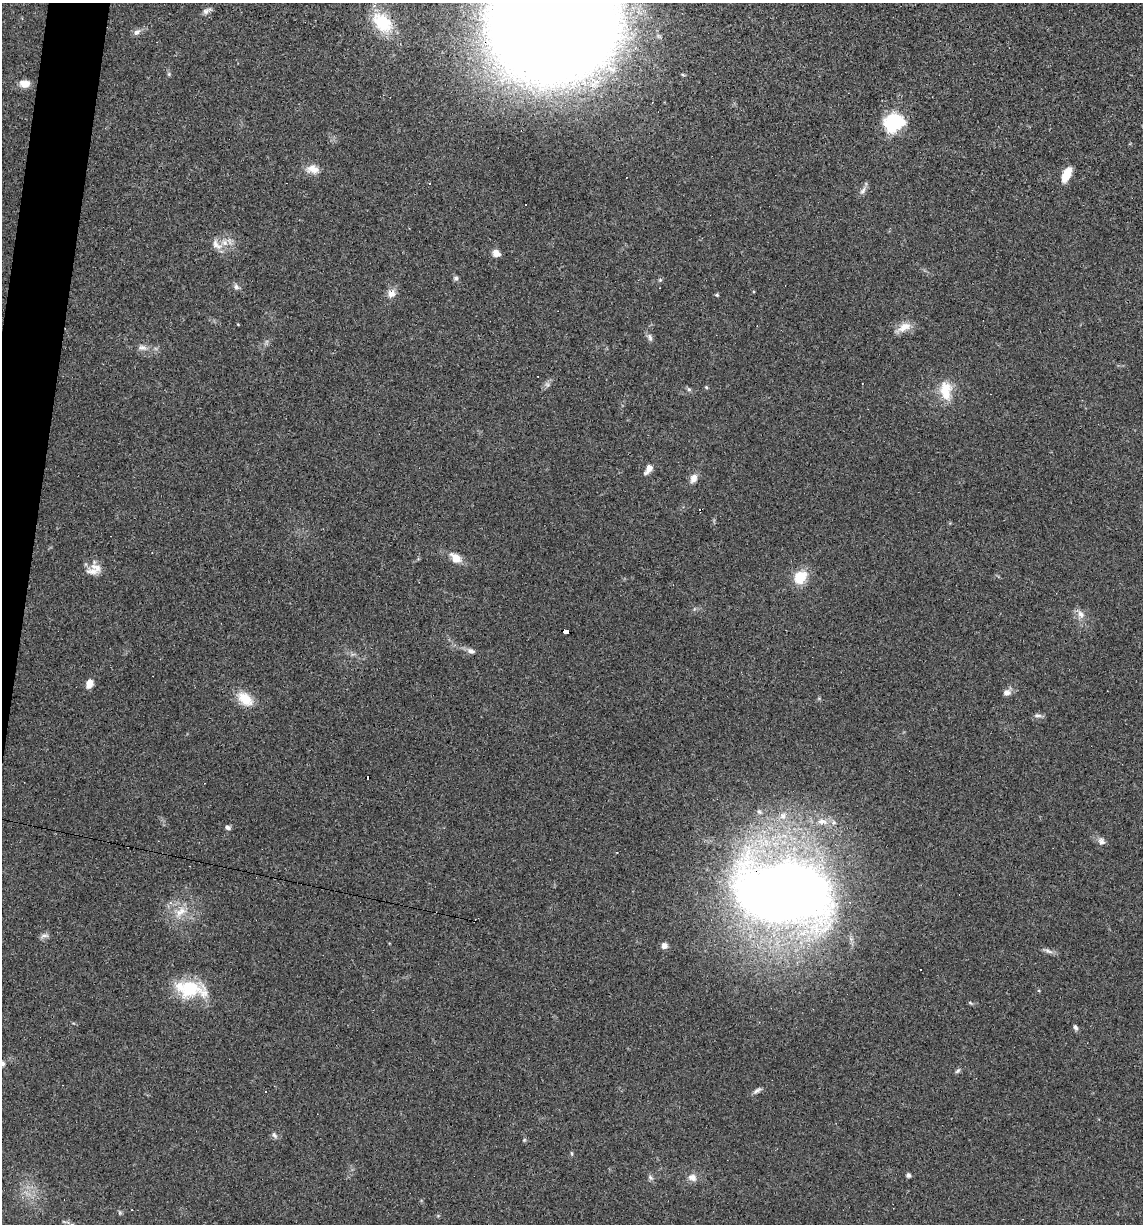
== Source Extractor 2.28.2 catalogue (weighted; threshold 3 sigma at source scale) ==
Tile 11 of 4 x 4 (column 3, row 3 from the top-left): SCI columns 2395-3535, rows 1223-2444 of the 4907 x 4887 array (HDU 1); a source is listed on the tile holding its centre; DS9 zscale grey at full resolution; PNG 1145 x 1226 px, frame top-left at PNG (2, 3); no overlay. Shown black and unused: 2% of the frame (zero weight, under 3 of 4 exposures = <1% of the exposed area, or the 3 px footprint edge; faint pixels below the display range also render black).
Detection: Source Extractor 2.28.2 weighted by HDU 2 'WHT'; one run over the whole footprint, this tile lists its part. Background 0.0581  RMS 0.0048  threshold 0.0217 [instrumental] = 3 sigma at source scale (4.5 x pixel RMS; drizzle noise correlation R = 1.50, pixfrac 1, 0.05/0.05 arcsec/px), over >= 5 px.
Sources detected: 70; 8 cosmic-ray / hot-pixel residue — not listed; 2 inside a brighter listed object's ellipse — not listed separately; the other 60 listed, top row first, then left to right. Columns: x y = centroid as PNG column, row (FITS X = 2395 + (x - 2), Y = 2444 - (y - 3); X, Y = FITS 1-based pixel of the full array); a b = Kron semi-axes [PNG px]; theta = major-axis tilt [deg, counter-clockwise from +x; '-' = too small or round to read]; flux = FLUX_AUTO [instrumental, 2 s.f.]
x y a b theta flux
206 11 12 6 27 1.7
382 22 32 20 -45 18
554 23 70 60 -8 2900
137 32 11 7 41 1.9
169 74 5 5 - 0.7
24 84 13 8 -6 4.1
894 122 17 14 19 33
313 169 17 10 -9 4.5
1067 174 16 8 65 8.1
430 183 3 3 - 3.8
863 190 12 6 53 1.8
526 204 3 2 - 0.37
216 245 18 9 -48 3.8
496 253 8 7 - 3.6
456 278 7 5 0 1
660 280 6 4 44 0.63
236 287 7 6 - 1.3
391 293 11 10 - 3.4
716 295 5 4 - 0.59
238 324 4 3 - 0.37
904 327 20 10 28 5
650 337 10 6 -72 1.5
142 347 12 7 -14 2.2
547 384 7 4 -19 0.89
706 387 5 4 - 0.5
689 389 6 5 - 0.85
946 390 26 15 -84 11
648 469 13 6 58 3.4
694 478 12 8 64 3
455 558 12 8 -48 5.9
96 567 19 9 -22 4.3
800 577 14 12 52 12
1081 614 11 8 -55 2.8
565 632 7 4 -16 61
471 651 11 7 -17 2.1
89 684 10 8 67 3.4
1007 692 9 8 - 2.3
245 699 22 13 -46 9.2
1038 715 10 5 -4 1.4
783 817 9 6 -4 2
822 821 13 6 -8 3.3
228 827 7 5 -17 1.3
1101 841 11 8 -40 2
783 892 59 36 -3 810
850 902 4 3 - 0.6
170 903 5 4 - 1.6
181 912 18 10 36 6.3
44 936 12 5 13 1.5
664 946 7 7 - 2.2
1048 951 13 4 -24 1.7
190 989 40 19 -9 24
1075 1027 7 5 -57 1.1
957 1071 9 4 40 0.85
757 1090 12 5 33 1.5
274 1135 10 5 -56 1.3
524 1140 5 4 - 0.56
571 1153 6 3 -70 0.53
908 1175 4 4 - 1.6
692 1177 11 9 -18 3.1
650 1178 7 6 - 1.2
Overlapping masked pixels (flux is a lower limit): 3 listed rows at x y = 554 23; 565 632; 783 892
Isophote crosses this tile's border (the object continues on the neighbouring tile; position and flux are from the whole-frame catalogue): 1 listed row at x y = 554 23